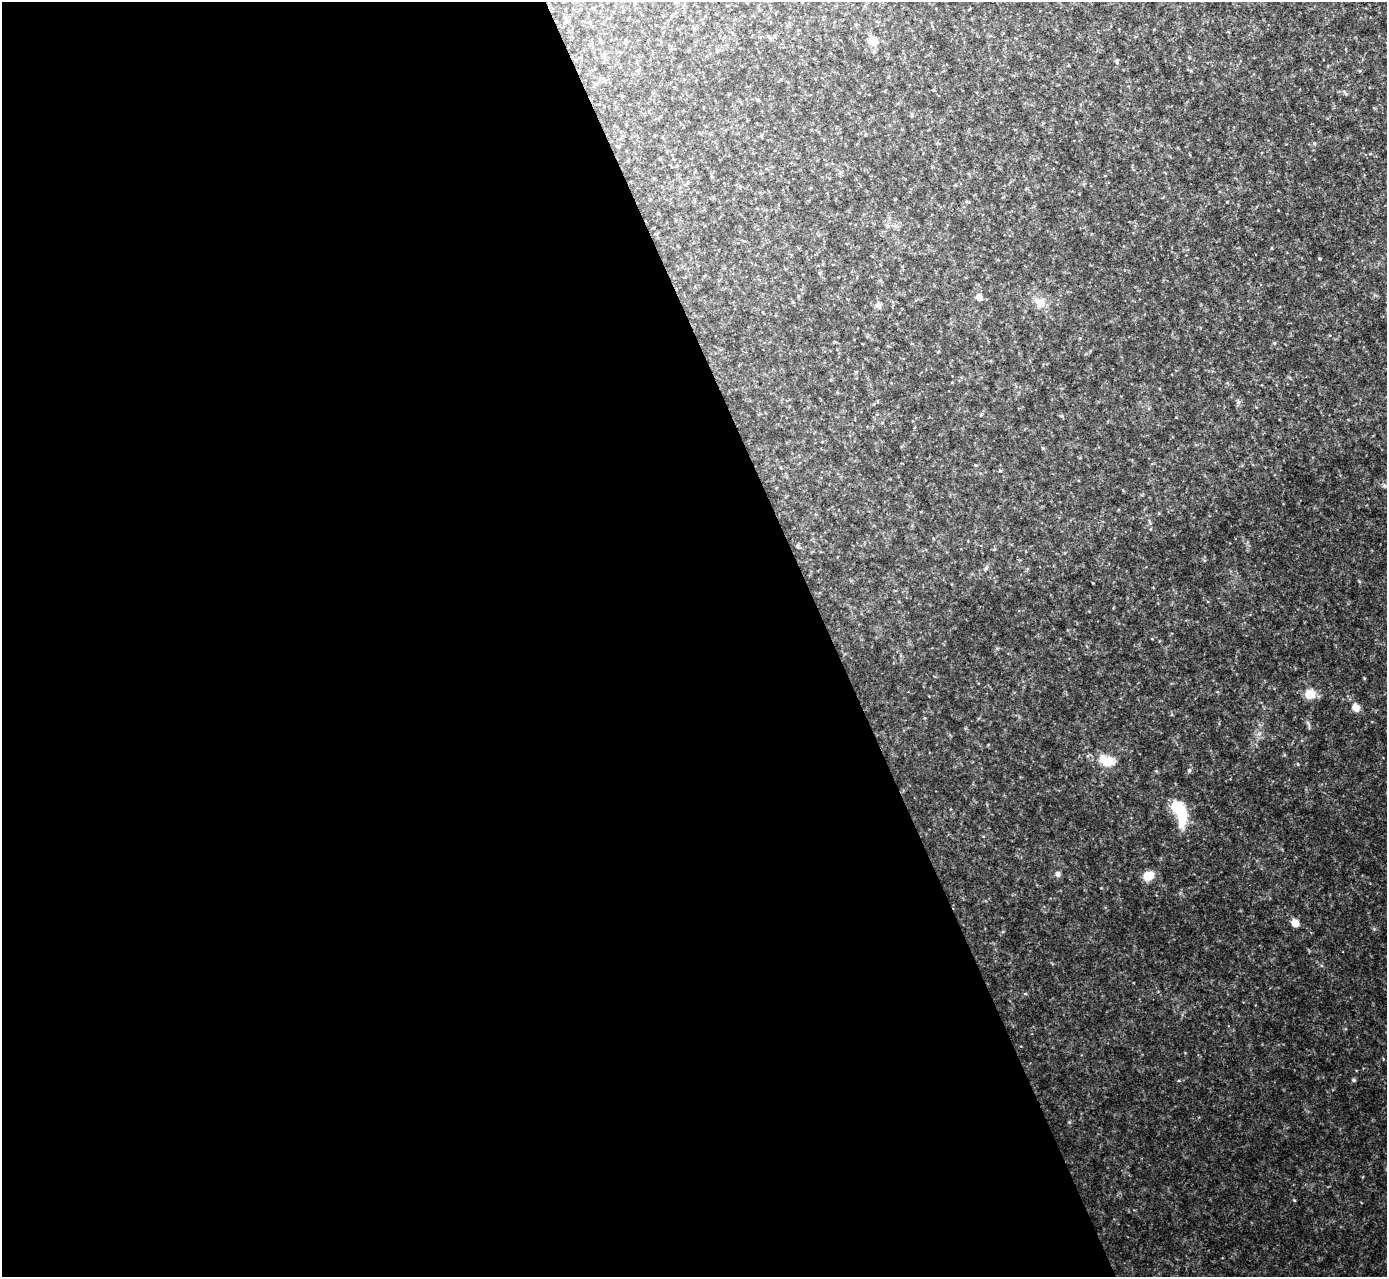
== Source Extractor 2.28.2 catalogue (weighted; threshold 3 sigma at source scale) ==
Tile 9 of 4 x 4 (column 1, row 3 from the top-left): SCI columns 1-1385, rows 1426-2700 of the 5544 x 5529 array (HDU 1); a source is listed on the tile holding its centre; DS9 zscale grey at full resolution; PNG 1389 x 1279 px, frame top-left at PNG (2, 2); no overlay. Shown black and unused: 60% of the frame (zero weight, under 2 of 3 exposures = <1% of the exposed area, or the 3 px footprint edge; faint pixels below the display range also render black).
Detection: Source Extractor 2.28.2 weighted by HDU 2 'WHT'; one run over the whole footprint, this tile lists its part. Background 0.0829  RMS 0.0087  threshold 0.0391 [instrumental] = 3 sigma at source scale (4.5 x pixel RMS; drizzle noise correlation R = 1.50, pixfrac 1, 0.05/0.05 arcsec/px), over >= 5 px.
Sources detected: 34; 1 inside a brighter object's white glare — not listed; the other 33 listed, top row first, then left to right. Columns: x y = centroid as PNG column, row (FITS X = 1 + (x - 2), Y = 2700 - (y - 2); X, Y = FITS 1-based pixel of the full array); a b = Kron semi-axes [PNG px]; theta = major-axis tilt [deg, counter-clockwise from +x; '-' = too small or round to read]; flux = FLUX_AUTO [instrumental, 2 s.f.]
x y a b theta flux
873 41 9 8 - 14
626 42 6 4 70 1.2
1117 61 6 3 54 0.94
1345 93 10 3 -54 1.2
677 166 5 3 - 0.75
840 173 7 4 -71 1.4
820 273 6 4 90 1.1
979 297 7 6 - 6.4
1040 302 17 13 -37 12
878 305 8 8 - 3.3
1274 343 5 3 - 0.9
1239 402 7 4 89 1.9
975 465 5 3 - 0.82
1000 471 5 3 - 0.88
1384 485 8 6 -18 2.3
797 546 5 5 - 1.2
986 567 8 5 62 2
1364 678 4 3 - 0.8
1310 694 10 9 - 16
1356 707 8 7 - 9
1308 723 7 4 -71 1.9
1259 734 7 4 20 2.1
1107 761 23 14 -18 17
1298 764 5 3 - 0.8
1189 770 6 5 - 1.6
1156 771 5 4 - 1
1182 816 21 10 87 30
1058 874 8 7 - 2.8
1149 876 13 10 31 11
1295 923 9 7 -54 8.1
1025 994 5 3 - 1.1
1353 1080 5 4 - 1.3
1294 1200 5 4 - 0.87
Unlisted compact peaks at least as high as the median listed source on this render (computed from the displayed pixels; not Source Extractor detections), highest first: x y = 1374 929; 1319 258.